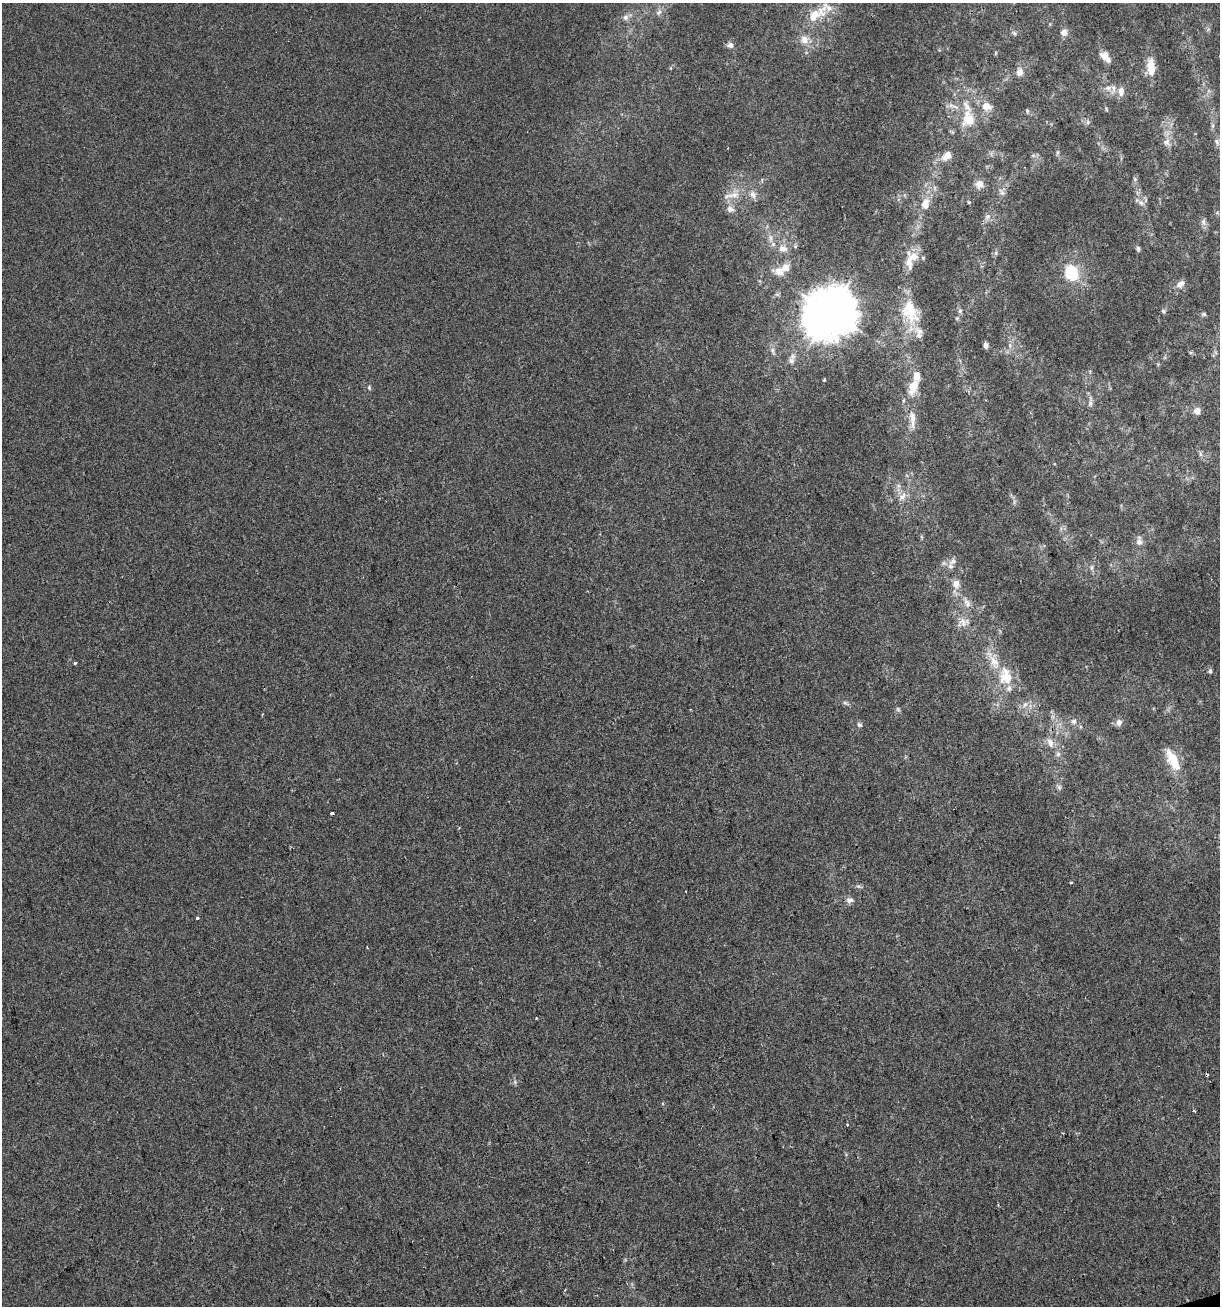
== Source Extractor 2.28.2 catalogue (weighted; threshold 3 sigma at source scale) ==
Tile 6 of 4 x 4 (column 2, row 2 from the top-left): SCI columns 1269-2486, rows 2609-3912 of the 5022 x 5216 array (HDU 1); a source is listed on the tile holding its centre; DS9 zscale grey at full resolution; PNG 1222 x 1308 px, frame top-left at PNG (2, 3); no overlay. Shown black and unused: <1% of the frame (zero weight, under 2 of 3 exposures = <1% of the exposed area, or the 3 px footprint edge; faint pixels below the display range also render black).
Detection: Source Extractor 2.28.2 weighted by HDU 2 'WHT'; one run over the whole footprint, this tile lists its part. Background 5.62e-04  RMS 0.0042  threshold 0.0189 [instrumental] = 3 sigma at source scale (4.5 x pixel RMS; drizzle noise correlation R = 1.50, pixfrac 1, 0.0396/0.0396 arcsec/px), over >= 5 px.
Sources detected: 92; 3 cosmic-ray / hot-pixel residue — not listed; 11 inside a brighter listed object's ellipse — not listed separately; the other 78 listed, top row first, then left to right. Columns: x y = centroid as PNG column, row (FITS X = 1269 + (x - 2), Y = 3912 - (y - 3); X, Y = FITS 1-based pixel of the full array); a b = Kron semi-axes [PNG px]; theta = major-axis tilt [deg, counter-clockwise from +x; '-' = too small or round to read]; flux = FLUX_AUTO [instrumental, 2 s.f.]
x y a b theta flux
659 12 10 6 49 1.5
814 15 20 12 48 8.3
625 17 9 7 46 1.7
1064 32 6 6 - 2.6
1014 33 7 4 -45 0.77
804 39 12 9 -69 3.5
730 45 7 6 - 1.7
1105 56 11 9 -33 3.6
1151 67 18 8 -85 8.2
1019 72 9 8 - 2.7
1113 88 13 7 79 2.1
1121 91 11 7 85 2.8
986 106 9 8 - 5
1027 111 6 5 - 0.62
968 119 17 14 85 9.4
1088 122 6 6 - 1
1166 142 10 9 - 2.4
1217 142 10 7 -70 1.6
1057 153 6 4 72 0.59
947 156 11 8 44 4.2
979 184 10 10 - 2.9
1002 193 7 6 - 1.2
753 194 11 8 -70 2.3
734 195 18 8 11 4.4
1141 203 7 6 - 1.3
925 204 14 9 77 4.6
730 209 9 8 - 2.2
987 217 6 6 - 1.1
1203 222 9 6 -80 1.5
770 238 12 4 -86 1.8
783 249 13 9 -8 3.6
1138 249 7 5 -87 0.86
996 253 7 4 71 0.71
914 257 17 11 19 5.1
780 271 13 11 -30 4.2
1071 273 9 7 -61 31
1180 284 13 7 34 2.2
910 308 33 22 -77 15
960 311 6 5 - 0.93
1163 311 6 5 - 0.79
830 312 17 15 44 1300
1204 314 7 5 -19 0.7
986 345 6 5 - 1.4
773 351 11 4 -81 1.3
793 356 9 8 - 1.9
824 380 4 3 - 0.4
913 386 18 10 68 6.6
369 388 6 4 -79 0.59
1090 402 14 6 -89 1.8
1197 411 8 7 - 2.7
912 418 25 8 -86 4.7
1200 454 7 4 -90 0.8
903 496 13 7 55 2.7
1139 541 13 8 -88 2.3
953 561 15 7 40 2.3
956 584 11 10 - 3.2
967 603 16 7 -65 2.8
963 622 13 10 -56 3.3
75 663 3 3 - 0.73
1210 671 6 5 - 0.83
1005 676 27 19 -83 12
845 703 7 4 -18 0.76
1025 704 7 6 - 1.4
1074 721 7 7 - 1.5
1119 722 9 8 - 2.1
859 725 8 5 -38 0.9
1050 743 12 8 -63 2.9
1058 754 6 6 - 1.1
1173 760 31 11 -63 9.9
1059 787 6 6 - 0.95
333 814 3 3 - 5.4
1071 882 3 3 - 0.85
858 886 6 5 - 0.8
850 900 10 7 18 1.7
198 918 3 3 - 14
536 1018 3 3 - 0.34
662 1103 4 3 - 0.58
1194 1111 3 3 - 0.85